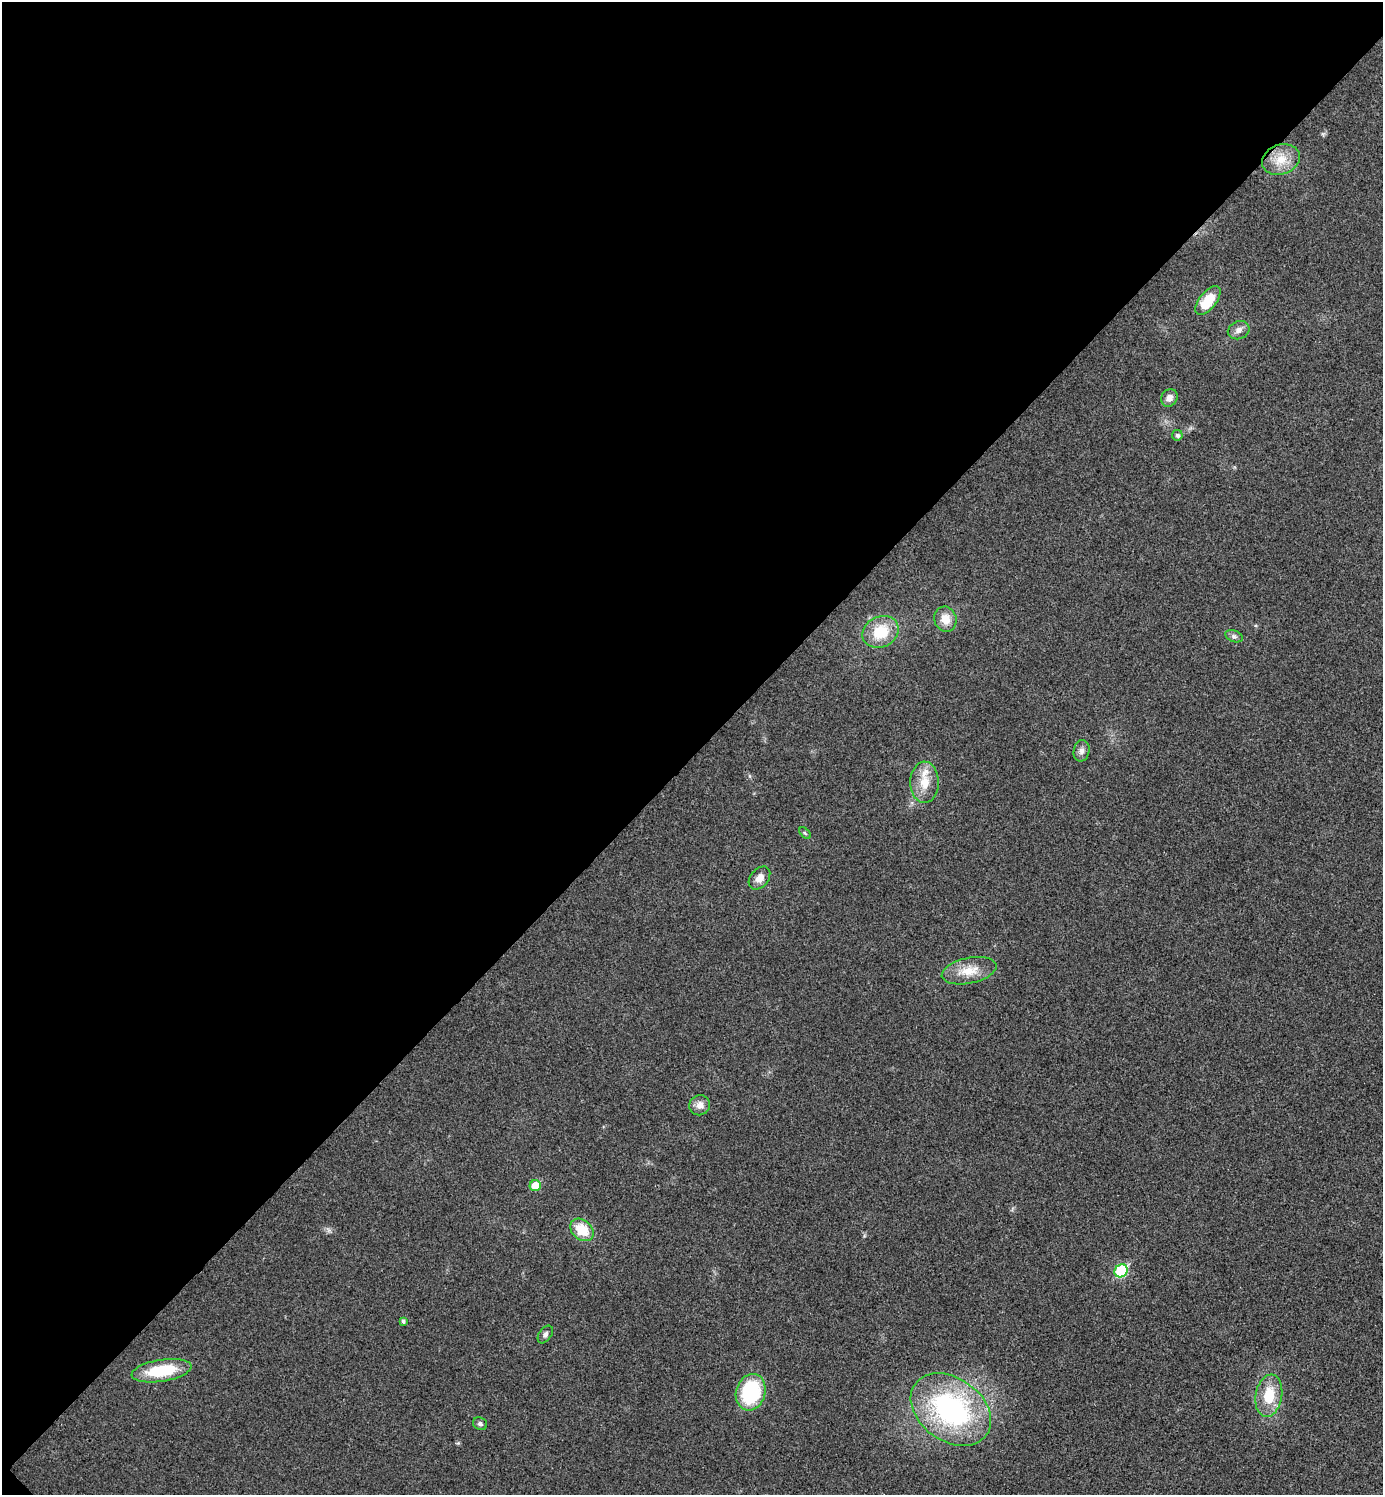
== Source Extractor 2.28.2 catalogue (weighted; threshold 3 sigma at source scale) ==
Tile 5 of 4 x 4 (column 1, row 2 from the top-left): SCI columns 170-1550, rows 3017-4509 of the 6006 x 6006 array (HDU 1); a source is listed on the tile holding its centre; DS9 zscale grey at full resolution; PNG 1385 x 1497 px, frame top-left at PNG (2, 2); each listed source drawn as its Kron ellipse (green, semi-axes under 4 px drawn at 4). Shown black and unused: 51% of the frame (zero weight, under 3 of 4 exposures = <1% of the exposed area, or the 3 px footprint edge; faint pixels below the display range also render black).
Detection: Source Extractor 2.28.2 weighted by HDU 2 'WHT'; one run over the whole footprint, this tile lists its part. Background 0.0189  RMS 0.0055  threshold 0.0248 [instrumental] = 3 sigma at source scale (4.5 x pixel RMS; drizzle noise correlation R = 1.50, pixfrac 1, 0.05/0.05 arcsec/px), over >= 5 px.
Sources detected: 25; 1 inside a brighter listed object's ellipse — not listed separately; the other 24 listed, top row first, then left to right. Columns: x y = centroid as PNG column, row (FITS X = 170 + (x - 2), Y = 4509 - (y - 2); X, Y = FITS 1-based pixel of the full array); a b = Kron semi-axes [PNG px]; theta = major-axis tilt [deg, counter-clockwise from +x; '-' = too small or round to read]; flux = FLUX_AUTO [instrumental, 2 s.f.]
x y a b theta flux
1281 160 19 14 20 11
1208 300 17 8 51 15
1239 330 11 9 24 3.2
1169 398 9 8 - 3.2
1177 435 5 5 - 1.6
945 619 13 11 -73 6.8
880 632 19 15 26 17
1234 636 9 5 -20 1.4
1081 751 11 8 78 2.6
924 782 21 14 89 10
805 833 7 4 -45 0.81
759 878 13 9 51 4.8
969 971 28 12 12 11
700 1105 10 10 - 3.8
535 1186 6 5 - 11
582 1230 13 9 -40 13
1121 1271 7 6 - 43
403 1321 4 3 - 1.2
545 1334 10 6 55 1.7
161 1371 30 11 9 27
751 1392 18 14 73 40
1269 1396 21 13 80 16
951 1410 44 31 -35 100
480 1424 7 6 - 1.3